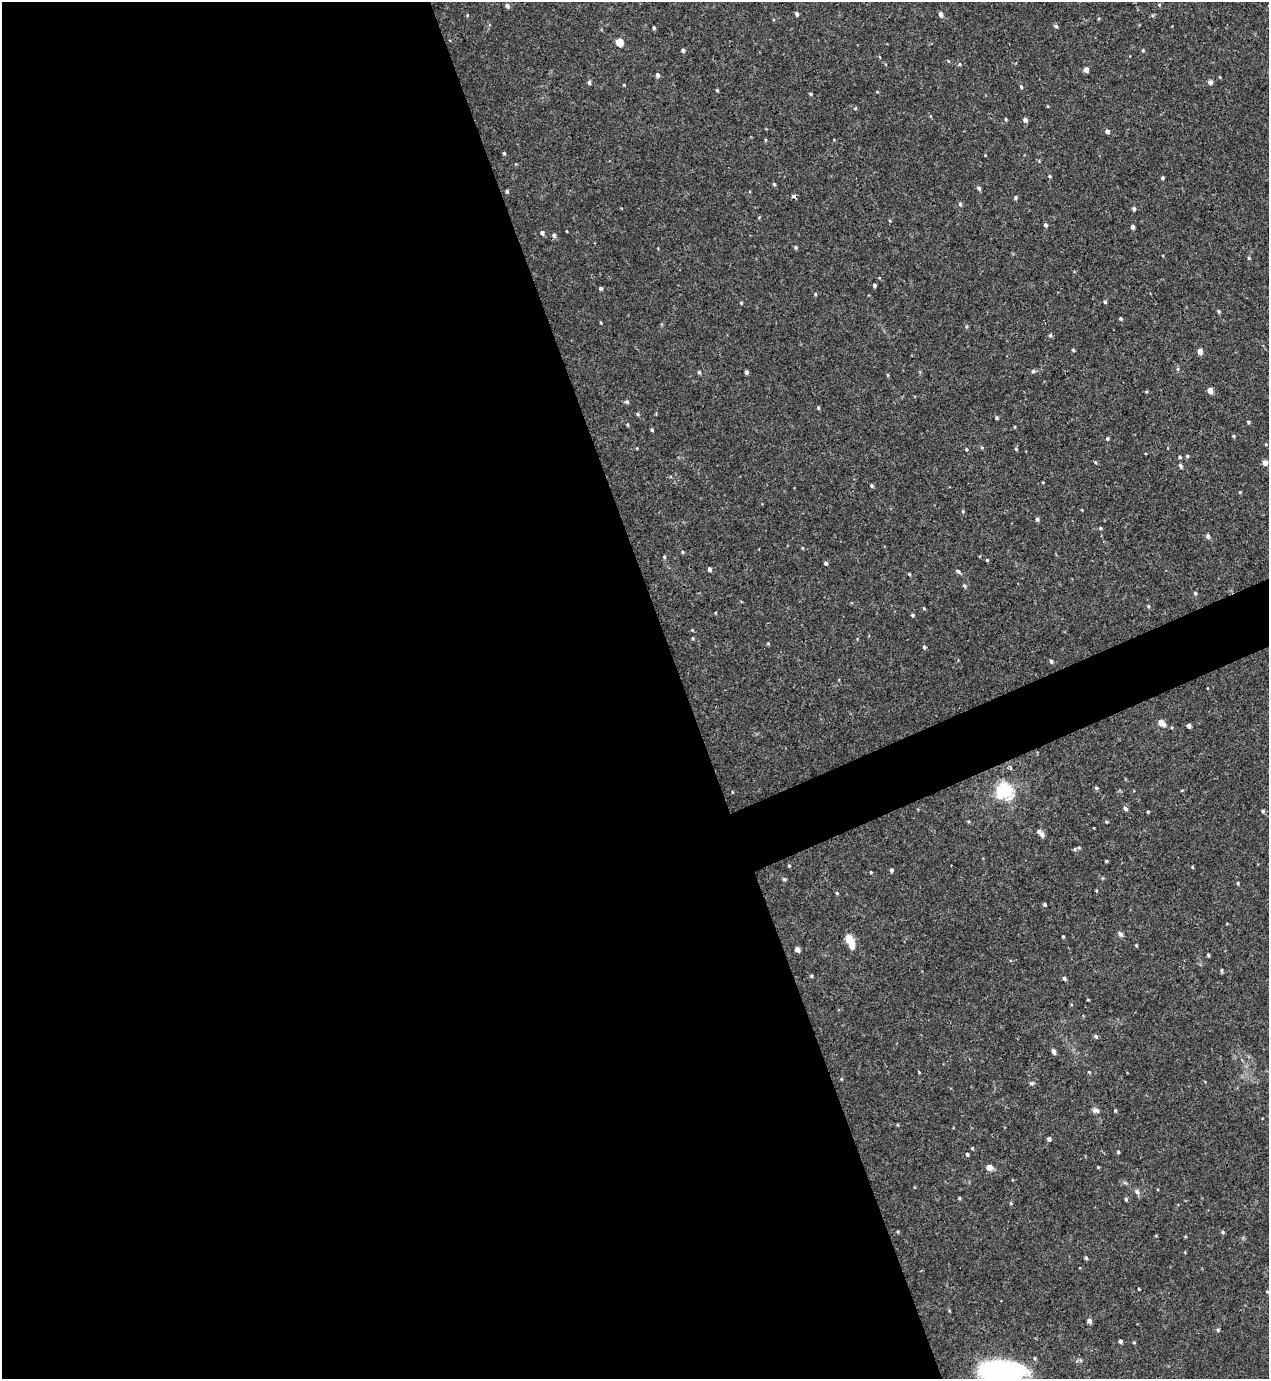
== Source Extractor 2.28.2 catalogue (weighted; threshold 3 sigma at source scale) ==
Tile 9 of 4 x 4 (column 1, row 3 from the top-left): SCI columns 153-1419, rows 1437-2813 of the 5522 x 5568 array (HDU 1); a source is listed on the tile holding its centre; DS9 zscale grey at full resolution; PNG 1271 x 1381 px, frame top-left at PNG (2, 2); no overlay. Shown black and unused: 56% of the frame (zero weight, under 3 of 4 exposures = <1% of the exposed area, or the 3 px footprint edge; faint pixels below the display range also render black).
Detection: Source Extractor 2.28.2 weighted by HDU 2 'WHT'; one run over the whole footprint, this tile lists its part. Background 0.02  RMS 0.0041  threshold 0.0185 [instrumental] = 3 sigma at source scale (4.5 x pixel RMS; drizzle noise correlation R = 1.50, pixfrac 1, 0.05/0.05 arcsec/px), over >= 5 px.
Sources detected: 162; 1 inside a brighter object's white glare — not listed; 1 inside a brighter listed object's ellipse — not listed separately; the other 160 listed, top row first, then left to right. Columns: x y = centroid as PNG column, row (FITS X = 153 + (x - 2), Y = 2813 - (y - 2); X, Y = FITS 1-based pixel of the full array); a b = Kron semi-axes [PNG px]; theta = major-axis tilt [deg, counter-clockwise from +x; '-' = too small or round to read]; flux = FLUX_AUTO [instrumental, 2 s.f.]
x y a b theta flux
1159 5 4 4 - 0.43
507 6 5 4 - 1.3
797 14 5 4 - 0.99
941 14 5 4 - 1.8
467 15 4 3 - 0.35
1056 26 5 4 - 0.77
654 28 4 3 - 0.69
619 42 5 4 - 11
683 50 4 4 - 0.96
1143 50 4 4 - 0.45
960 64 5 3 - 0.43
1086 69 5 4 - 2.5
658 75 5 4 - 1.2
589 82 5 4 - 1
1210 82 6 6 - 1.1
624 85 4 3 - 0.3
1021 87 5 4 - 0.62
717 90 4 4 - 0.43
810 94 4 3 - 0.48
1047 106 4 2 - 0.27
855 108 5 3 - 0.4
1006 119 4 3 - 0.43
1025 120 5 4 - 1.3
1107 131 4 4 - 1.4
765 140 5 3 - 0.38
504 153 4 3 - 0.54
1050 176 4 3 - 0.47
1162 178 4 3 - 0.69
774 184 5 4 - 0.58
979 188 5 4 - 0.94
507 191 4 4 - 0.68
793 196 4 3 - 2
1016 198 4 4 - 0.72
960 204 5 4 - 0.74
1134 209 5 4 - 0.9
1045 225 4 4 - 0.99
1133 227 4 4 - 1.3
566 231 3 2 - 0.27
542 233 5 4 - 1
554 235 6 5 - 0.98
796 247 4 4 - 0.67
1249 258 4 4 - 0.5
874 285 4 3 - 0.79
601 288 4 4 - 0.7
815 294 4 4 - 0.44
1105 302 5 4 - 0.61
741 303 4 3 - 0.46
1219 311 5 4 - 0.63
1121 318 4 4 - 0.55
601 322 5 2 - 0.4
1050 335 5 4 - 0.66
1073 350 5 3 - 0.43
1200 351 4 4 - 3.4
1178 369 5 3 - 0.53
1033 371 5 5 - 0.67
699 372 5 4 - 0.68
746 372 4 3 - 1.3
888 375 5 3 - 0.39
1210 390 5 4 - 3.4
1146 392 5 3 - 0.37
627 402 5 4 - 0.87
818 408 5 4 - 0.54
638 414 5 4 - 0.58
997 418 4 4 - 0.58
1248 422 4 3 - 0.55
627 424 5 3 - 0.41
1015 427 4 3 - 0.38
652 430 4 3 - 0.5
1234 436 4 4 - 0.47
1107 439 4 4 - 0.54
982 447 5 4 - 0.51
966 449 4 3 - 0.46
1016 449 4 4 - 0.49
1187 456 5 4 - 0.6
1180 457 5 4 - 0.6
1265 463 5 5 - 2.2
1180 466 5 4 - 1.1
1043 482 4 3 - 0.32
872 486 5 4 - 0.73
1240 492 4 3 - 0.35
963 511 5 3 - 0.41
1037 519 5 4 - 0.8
1100 528 4 4 - 0.55
1208 536 5 4 - 1.2
802 548 4 3 - 0.34
683 552 4 4 - 0.47
664 557 4 4 - 0.46
987 560 3 3 - 0.46
826 563 5 4 - 0.75
709 569 4 3 - 1.2
958 571 6 5 - 0.66
909 574 4 3 - 0.45
964 586 6 4 -54 0.7
1195 593 5 4 - 0.52
1148 606 5 4 - 0.46
924 608 4 3 - 0.41
912 615 4 3 - 0.66
692 630 4 4 - 0.33
692 638 4 4 - 0.44
768 643 4 4 - 0.42
924 647 5 4 - 0.67
1051 661 5 4 - 0.81
1162 723 11 7 -40 2
1189 726 4 4 - 1.4
1096 788 5 4 - 0.61
1004 791 7 6 - 120
1125 809 6 5 - 1.1
1263 811 4 4 - 0.7
1148 812 3 3 - 0.42
968 821 5 3 - 0.41
1106 822 4 4 - 0.41
1042 835 8 6 -69 1.2
1075 849 5 5 - 0.62
1106 861 4 3 - 0.42
789 866 4 4 - 0.35
1192 867 4 3 - 0.39
891 870 4 4 - 0.95
871 872 3 3 - 0.41
784 879 5 5 - 0.54
1238 883 4 4 - 0.49
1096 891 4 3 - 0.38
837 893 4 3 - 0.41
1045 904 4 4 - 0.6
1120 934 8 5 -50 1
1063 937 3 3 - 0.42
850 941 13 6 -67 9.1
1136 945 4 3 - 0.39
797 949 4 4 - 2.7
1208 955 4 3 - 0.57
1221 970 5 3 - 0.55
811 976 4 4 - 0.49
1064 979 4 4 - 1.1
1088 1000 4 3 - 0.36
1096 1037 5 5 - 0.75
1054 1051 5 4 - 1.6
919 1072 5 3 - 0.31
1089 1072 4 4 - 0.34
841 1079 5 3 - 0.36
1032 1083 6 5 - 0.69
1096 1110 9 6 -7 1.3
1115 1110 4 4 - 0.48
1049 1139 4 4 - 1.2
972 1148 5 3 - 0.4
1118 1152 4 4 - 0.5
967 1154 4 4 - 0.63
1098 1167 4 4 - 0.34
989 1168 6 5 - 2.9
1137 1192 9 4 -53 1
959 1198 4 4 - 0.43
1126 1199 5 4 - 0.55
1011 1203 4 4 - 0.41
898 1232 4 3 - 0.41
1223 1232 5 4 - 0.59
1086 1258 4 4 - 0.65
1139 1289 3 2 - 0.33
1089 1321 5 5 - 1.5
1218 1330 5 4 - 0.58
1120 1341 4 4 - 1
1035 1358 5 4 - 0.55
996 1371 44 19 -2 59
Overlapping masked pixels (flux is a lower limit): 1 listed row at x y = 793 196
Isophote crosses this tile's border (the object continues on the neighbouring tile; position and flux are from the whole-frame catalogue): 1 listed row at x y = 996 1371